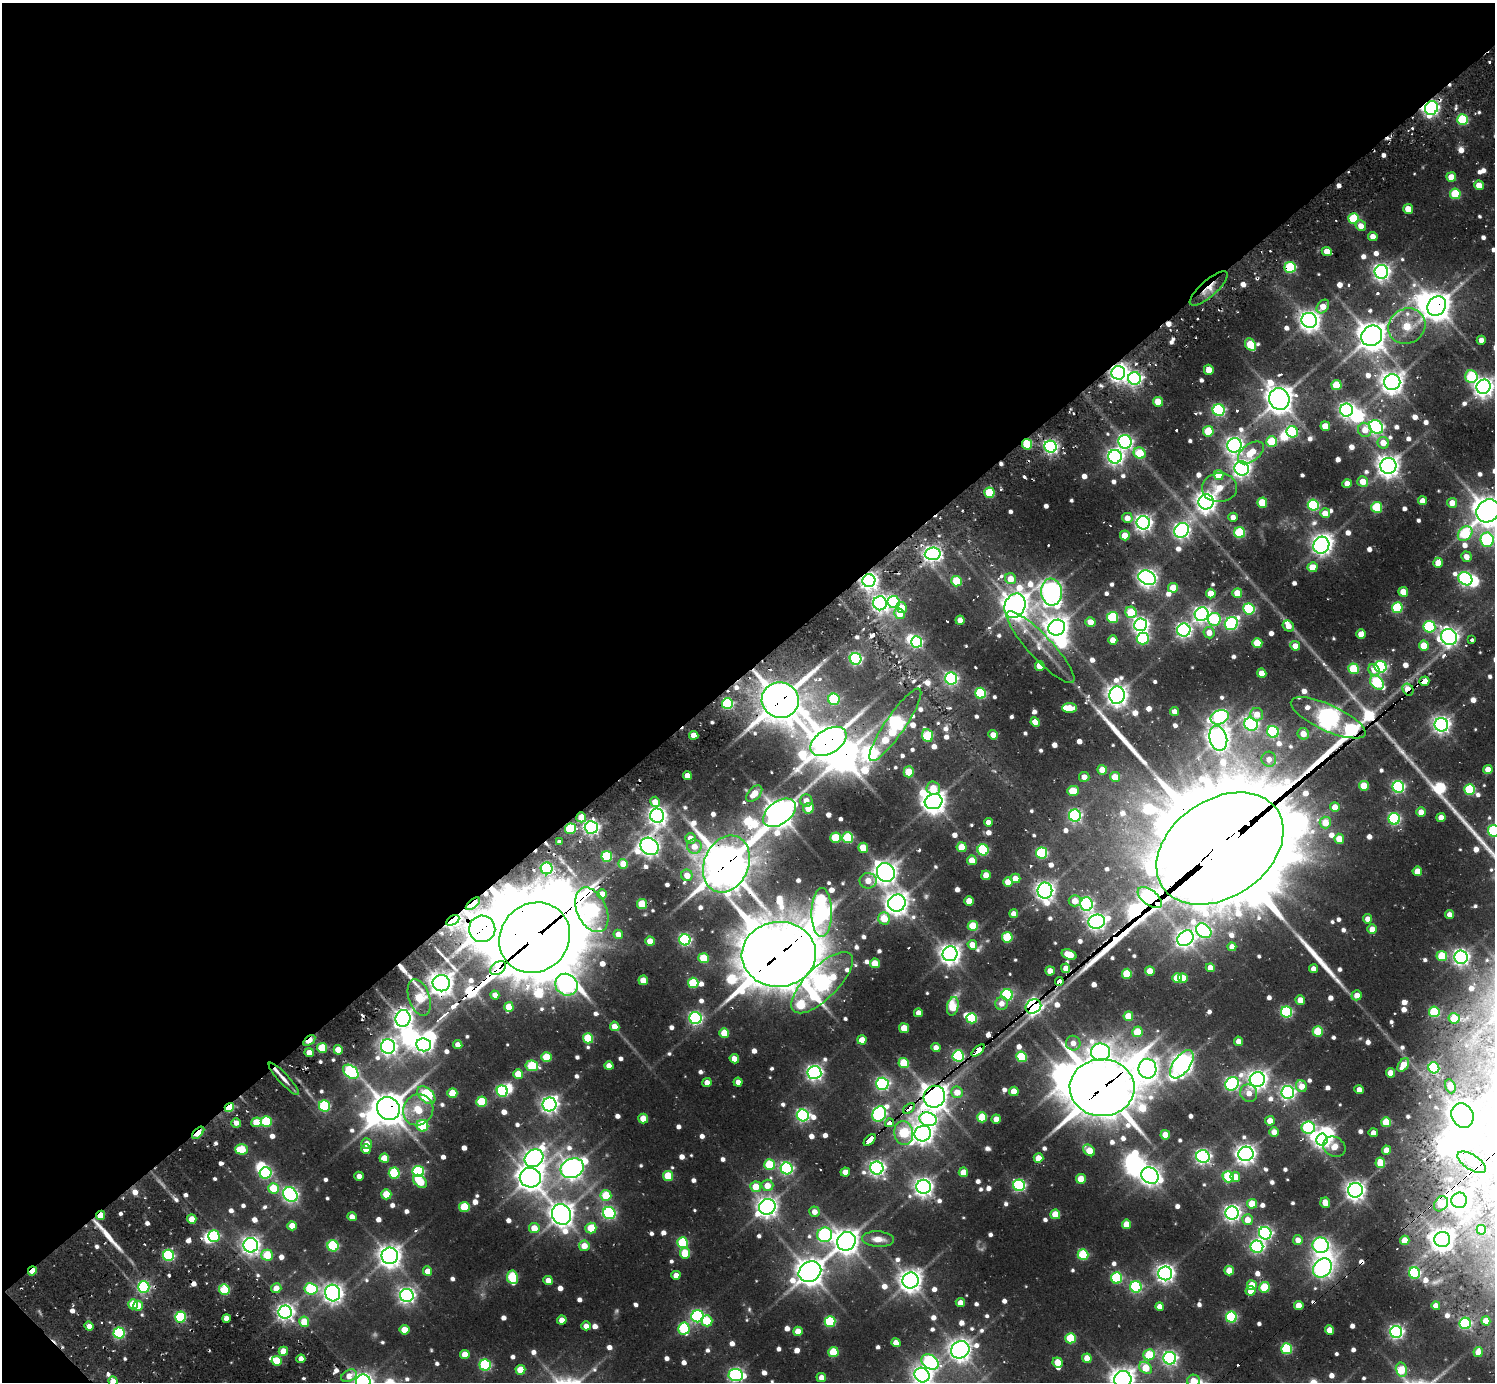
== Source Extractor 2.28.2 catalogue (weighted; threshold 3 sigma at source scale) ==
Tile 5 of 4 x 4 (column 1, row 2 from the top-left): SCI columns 1-1493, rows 3091-4470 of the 6148 x 6134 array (HDU 1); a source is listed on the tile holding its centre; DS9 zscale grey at full resolution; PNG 1497 x 1384 px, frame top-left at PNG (2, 3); each listed source drawn as its Kron ellipse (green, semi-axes under 4 px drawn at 4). Shown black and unused: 49% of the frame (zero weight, under 2 of 3 exposures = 7% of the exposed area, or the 3 px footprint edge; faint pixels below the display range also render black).
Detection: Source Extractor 2.28.2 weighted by HDU 2 'WHT'; one run over the whole footprint, this tile lists its part. Background 0.137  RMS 0.01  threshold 0.0468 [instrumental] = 3 sigma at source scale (4.5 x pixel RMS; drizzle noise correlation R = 1.50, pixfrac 1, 0.05/0.05 arcsec/px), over >= 5 px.
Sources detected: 967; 9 too faint to see at this stretch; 30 inside a brighter object's white glare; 18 cosmic-ray / hot-pixel residue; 5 long thin detections or spike segments (spike, bleed or trail) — neither listed nor drawn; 9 inside a brighter listed object's ellipse — not listed separately; of the other 896, all 500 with FLUX_AUTO >= 10.5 (the completeness limit of this list) listed and drawn (396 fainter detections not listed), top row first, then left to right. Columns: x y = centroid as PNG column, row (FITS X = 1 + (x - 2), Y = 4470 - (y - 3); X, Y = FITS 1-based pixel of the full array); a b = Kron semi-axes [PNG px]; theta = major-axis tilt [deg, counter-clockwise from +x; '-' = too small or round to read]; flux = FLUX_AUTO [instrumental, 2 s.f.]
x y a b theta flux
1431 108 7 6 - 340
1462 120 5 5 - 100
1451 177 5 4 - 23
1479 185 5 4 - 21
1455 194 5 5 - 73
1408 209 5 4 - 21
1354 218 5 5 - 83
1361 226 6 5 - 12
1373 236 5 4 - 12
1327 251 5 4 - 17
1290 267 5 5 - 110
1381 272 7 7 - 530
1209 288 24 8 41 17
1323 306 7 5 51 15
1437 306 10 8 54 1600
1309 320 8 7 - 870
1407 326 19 17 33 54
1372 336 11 10 - 1800
1481 340 4 4 - 11
1250 345 7 5 -58 49
1209 370 5 5 - 20
1118 373 7 6 - 640
1471 377 6 6 - 84
1135 378 6 6 - 350
1392 382 8 8 - 1100
1337 385 5 5 - 53
1483 387 7 7 - 880
1279 399 11 10 - 1600
1158 402 5 5 - 30
1219 410 6 6 - 220
1346 410 6 6 - 460
1325 426 5 4 - 19
1376 427 8 6 -42 360
1365 430 7 6 - 17
1208 431 5 5 - 54
1292 432 6 5 - 130
1125 442 7 6 - 330
1272 442 5 5 - 62
1383 443 6 5 - 19
1027 444 5 5 - 70
1234 445 7 7 - 590
1051 447 6 6 - 360
1140 453 6 5 - 50
1251 453 15 8 38 35
1115 457 7 6 - 510
1388 466 8 8 - 1000
1242 468 7 7 - 580
1218 475 5 5 - 32
1363 481 5 5 - 18
1347 484 4 4 - 15
1219 488 17 14 4 28
989 493 5 5 - 66
1423 501 4 4 - 13
1206 502 7 7 - 920
1262 503 5 5 - 44
1452 503 5 5 - 15
1313 505 5 5 - 160
1377 507 5 5 - 77
1488 511 12 11 - 2000
1325 513 5 5 - 16
1233 517 4 4 - 11
1127 518 5 5 - 12
1143 523 6 6 - 580
1182 530 8 7 - 490
1240 532 5 5 - 100
1465 534 8 6 47 83
1125 535 5 5 - 21
1487 540 7 6 - 160
1321 545 8 8 - 730
933 554 8 6 2 520
1466 557 5 5 - 11
1438 563 5 4 - 19
1312 567 5 5 - 24
1147 578 9 6 -24 720
1011 579 5 5 - 20
1465 579 7 6 - 270
869 581 6 6 - 630
956 581 5 5 - 55
1173 588 5 5 - 28
1051 592 13 10 -82 810
1403 592 5 4 - 21
1211 593 5 5 - 25
1237 593 5 5 - 29
893 602 6 6 - 140
880 603 7 6 - 520
1015 606 12 10 66 1500
901 608 5 5 - 23
1397 608 5 5 - 95
1249 609 5 5 - 140
1131 612 6 5 - 57
899 614 5 5 - 20
1202 614 7 6 - 520
1113 617 5 5 - 100
1214 619 6 6 - 87
960 620 4 4 - 14
1090 622 5 4 - 15
1231 624 7 6 - 210
1141 625 6 6 - 480
1288 626 6 5 - 11
1429 627 6 5 - 130
1057 628 8 7 - 1100
1184 630 6 6 - 390
1209 633 6 5 - 14
1361 634 5 4 - 19
1449 637 8 8 - 590
1143 638 6 6 - 130
1113 640 4 4 - 17
1472 640 3 3 - 120
917 642 6 5 - 200
1257 643 5 5 - 39
1424 645 5 5 - 30
1295 646 5 4 - 15
1040 647 48 12 -47 26
856 659 6 5 - 240
1040 666 5 5 - 24
1381 667 6 6 - 210
1354 669 5 5 - 75
1374 670 6 5 - 11
1262 673 5 4 - 18
951 679 6 6 - 270
1424 681 5 4 - 23
1377 683 8 6 -43 120
1408 689 6 5 - 28
981 693 5 5 - 120
1117 695 9 7 85 930
834 699 6 5 - 100
780 700 18 17 - 3300
727 703 5 5 - 140
1070 708 7 5 -1 19
1175 711 4 4 - 11
1257 714 6 6 - 14
1220 717 9 7 24 310
1328 718 41 13 -24 1300
1035 722 5 4 - 17
1251 724 7 6 - 270
895 725 43 10 55 450
1441 725 7 6 - 570
1273 732 6 5 - 170
1303 734 6 5 - 16
694 735 5 4 - 16
993 735 5 4 - 13
927 736 6 5 - 90
1218 738 12 8 -75 1000
828 741 20 12 32 2600
1269 759 7 7 - 12
1488 769 4 4 - 17
1102 770 5 5 - 21
909 772 5 5 - 40
687 775 4 4 - 13
1084 777 5 5 - 11
1115 777 5 5 - 21
1364 786 5 5 - 37
1398 787 6 6 - 230
933 788 6 6 - 24
1470 789 5 5 - 90
1073 791 6 5 - 32
754 794 10 6 46 20
806 800 6 6 - 12
655 802 5 5 - 15
934 802 9 7 15 1200
1335 807 5 4 - 17
808 808 5 5 - 27
1421 812 5 4 - 16
780 813 19 11 35 1800
657 816 7 7 - 660
1075 816 6 6 - 210
581 817 5 5 - 16
1441 818 4 4 - 13
1394 819 6 5 - 180
988 822 4 4 - 11
1325 822 6 5 - 23
591 827 7 6 - 400
571 829 5 5 - 99
1494 831 6 5 - 110
690 838 5 5 - 12
835 838 5 5 - 64
848 838 5 5 - 84
1339 839 5 5 - 26
559 842 4 3 - 12
649 846 10 8 -36 780
694 846 7 7 - 13
962 847 5 5 - 39
863 848 5 5 - 32
1220 848 69 49 34 48000
983 850 6 5 - 110
1042 853 5 5 - 130
607 856 5 5 - 89
972 860 5 4 - 20
623 864 5 5 - 17
726 864 29 22 68 3700
547 868 6 6 - 130
1417 871 4 4 - 21
886 873 9 8 - 1000
687 875 6 5 - 12
986 875 5 4 - 24
1015 878 5 4 - 15
868 881 8 8 - 19
1008 882 5 5 - 27
1045 891 8 7 - 790
602 894 5 5 - 13
1150 898 14 7 -38 1400
969 901 5 4 - 23
1075 901 6 5 - 15
897 903 9 8 - 1100
473 904 8 4 39 58
642 904 5 5 - 53
1086 904 7 6 - 300
592 910 23 14 -65 320
822 913 24 10 90 460
1014 914 4 4 - 12
1450 914 4 4 - 12
884 918 6 5 - 31
1368 919 4 4 - 12
453 920 7 4 30 310
1097 922 8 7 - 570
973 926 5 5 - 44
482 929 13 13 - 2100
1372 929 5 4 - 17
1204 931 8 6 -41 280
618 934 5 4 - 11
1007 937 5 5 - 81
535 938 37 34 43 13000
1185 938 9 7 41 610
685 940 6 5 - 210
650 941 5 4 - 21
972 945 5 4 - 16
1232 947 4 4 - 10
779 954 37 32 4 6900
950 954 7 7 - 970
1069 955 8 5 -19 31
1442 956 5 5 - 56
1461 957 6 6 - 510
704 958 5 5 - 44
875 963 5 5 - 29
498 968 8 6 37 260
1066 968 5 4 - 10
1210 968 4 4 - 11
1313 969 4 4 - 11
1050 971 4 4 - 15
1150 971 5 4 - 22
1127 974 5 5 - 56
1177 978 5 5 - 29
1183 978 5 5 - 25
643 980 5 4 - 25
1059 981 4 3 - 380
441 983 8 8 - 1100
693 983 5 5 - 74
822 983 40 16 45 650
566 985 11 10 - 560
495 995 4 4 - 12
1007 995 6 5 - 140
1357 995 5 5 - 13
419 997 19 10 -72 58
1300 1000 4 4 - 17
1002 1004 6 6 - 11
953 1006 9 5 79 56
1033 1006 8 6 32 550
509 1007 5 5 - 24
1287 1012 5 5 - 160
1434 1012 5 5 - 92
918 1013 4 4 - 14
1128 1016 5 5 - 33
403 1018 8 7 - 690
695 1018 6 6 - 280
972 1018 5 5 - 90
1454 1018 5 5 - 36
615 1026 5 4 - 14
904 1028 5 4 - 30
1318 1031 5 5 - 63
1137 1032 5 5 - 39
724 1033 5 5 - 37
588 1038 5 5 - 66
309 1040 7 3 35 42
862 1040 4 4 - 15
1238 1041 4 4 - 12
1073 1043 7 7 - 11
424 1045 7 6 - 430
458 1045 4 4 - 11
388 1046 7 7 - 540
322 1048 5 5 - 58
936 1048 4 4 - 11
338 1050 5 4 - 27
978 1050 8 3 42 850
1101 1052 9 8 - 570
309 1053 4 4 - 14
958 1056 5 5 - 160
546 1057 5 5 - 48
1021 1057 5 5 - 89
734 1059 5 4 - 13
904 1063 5 5 - 50
1182 1064 16 8 54 940
1403 1065 8 4 57 19
532 1066 6 5 - 69
609 1066 4 4 - 13
1434 1068 5 5 - 110
1147 1069 10 9 - 890
351 1072 9 6 -36 220
814 1072 7 6 - 470
1390 1073 4 4 - 20
518 1074 5 5 - 26
284 1079 21 5 -47 11
1257 1079 8 7 - 790
738 1082 4 4 - 11
707 1083 4 4 - 12
882 1084 6 6 - 270
1232 1084 7 6 - 280
1301 1086 6 5 - 17
1450 1086 7 5 -70 12
1102 1088 32 28 0 5200
1359 1090 4 4 - 11
502 1091 6 5 - 150
1014 1091 5 4 - 24
957 1092 6 6 - 20
1288 1092 6 6 - 350
452 1093 5 5 - 38
1249 1093 9 8 - 14
426 1095 11 6 -45 150
934 1097 11 10 - 1400
482 1102 5 5 - 73
549 1104 7 7 - 560
325 1106 6 5 - 130
229 1107 5 4 - 61
388 1108 12 11 - 2200
909 1109 7 4 36 25
418 1110 16 14 53 43
879 1114 8 6 60 290
803 1115 6 6 - 280
1462 1116 13 10 -64 1500
982 1117 5 5 - 56
643 1119 5 4 - 27
928 1119 9 6 -17 380
996 1119 4 4 - 15
266 1121 5 5 - 88
1270 1121 5 4 - 18
257 1122 5 5 - 29
1386 1122 5 5 - 49
236 1123 5 4 - 11
889 1123 4 4 - 160
422 1126 6 5 - 100
1308 1128 6 6 - 160
1274 1132 5 4 - 14
198 1133 7 4 43 63
904 1133 12 9 -79 79
1373 1133 4 4 - 12
923 1134 8 7 - 850
1165 1135 5 4 - 19
870 1140 7 3 43 140
1322 1140 6 6 - 420
367 1143 5 5 - 11
1334 1147 12 9 -31 21
241 1149 6 5 - 50
366 1149 5 4 - 14
1089 1150 7 5 -43 27
1386 1150 4 4 - 19
1246 1154 8 7 - 760
1203 1156 7 6 - 400
384 1158 5 4 - 24
534 1158 10 8 36 780
1038 1158 5 4 - 25
1472 1162 16 7 -32 11
1380 1163 5 5 - 40
770 1165 5 5 - 72
572 1168 12 9 25 990
787 1168 6 6 - 250
877 1168 6 6 - 450
418 1172 6 5 - 160
845 1172 5 4 - 13
963 1172 4 4 - 20
266 1173 6 5 - 160
394 1173 5 5 - 100
359 1176 5 4 - 11
668 1176 5 5 - 48
1150 1176 9 7 -37 730
1228 1177 5 5 - 85
1235 1177 5 4 - 15
530 1178 10 10 - 1300
1081 1179 5 5 - 32
420 1181 8 5 -44 46
767 1185 6 5 - 19
1019 1185 6 5 - 200
756 1187 5 5 - 25
924 1187 7 7 - 730
273 1188 5 5 - 44
1355 1190 7 7 - 800
386 1194 5 5 - 40
290 1195 8 6 -48 390
606 1195 5 5 - 56
1459 1200 8 7 - 810
1325 1203 5 5 - 19
1252 1204 5 5 - 38
1441 1204 8 6 52 31
464 1207 5 5 - 60
767 1207 8 7 - 880
814 1212 5 5 - 11
609 1213 6 6 - 220
1232 1213 6 6 - 500
562 1214 11 9 -62 1200
1055 1214 5 5 - 29
100 1215 5 4 - 17
352 1217 5 4 - 12
192 1219 5 4 - 19
1247 1220 5 5 - 19
1127 1224 5 4 - 26
292 1226 5 4 - 17
534 1228 5 5 - 22
591 1228 5 5 - 41
1481 1230 5 4 - 27
1265 1233 6 6 - 320
825 1235 7 7 - 220
214 1236 6 5 - 96
878 1239 16 7 -4 15
1442 1239 8 7 - 1100
1298 1240 5 5 - 11
1405 1240 5 4 - 20
846 1241 9 8 - 1200
682 1243 5 5 - 90
251 1245 7 7 - 640
1320 1245 8 7 - 380
333 1246 5 5 - 130
584 1246 5 5 - 19
1257 1247 6 6 - 270
685 1253 5 5 - 44
168 1255 5 5 - 150
267 1255 6 5 - 54
1083 1255 5 5 - 91
390 1256 8 8 - 1100
1322 1268 10 8 48 600
32 1271 5 3 - 25
427 1271 4 4 - 14
1229 1271 5 4 - 23
810 1272 12 9 33 1500
1165 1273 7 7 - 670
1414 1273 6 5 - 140
676 1275 4 4 - 12
512 1277 7 5 -81 91
1117 1278 5 5 - 120
548 1280 4 4 - 12
910 1281 8 8 - 1100
1252 1285 5 5 - 31
144 1287 6 5 - 180
1136 1287 6 5 - 170
1264 1287 5 5 - 59
276 1288 5 5 - 13
224 1289 5 5 - 88
311 1289 6 6 - 130
1251 1291 5 5 - 13
333 1293 8 7 - 770
407 1295 7 6 - 510
960 1303 4 4 - 13
133 1304 5 4 - 33
1299 1305 4 4 - 18
138 1306 5 4 - 28
1436 1306 4 4 - 12
1160 1307 4 4 - 12
285 1312 6 6 - 550
697 1316 6 6 - 240
181 1317 5 5 - 130
1231 1317 5 5 - 140
226 1318 4 4 - 11
562 1320 4 4 - 14
707 1321 5 5 - 52
830 1321 5 5 - 110
1486 1321 4 4 - 19
304 1322 5 5 - 30
1465 1323 6 5 - 130
89 1326 5 4 - 12
586 1326 4 4 - 11
684 1329 6 6 - 100
404 1330 5 4 - 26
1329 1330 4 4 - 19
798 1331 5 4 - 23
1396 1332 6 6 - 330
119 1333 5 5 - 150
1071 1338 5 5 - 71
896 1342 4 4 - 13
1287 1349 5 5 - 110
960 1350 9 8 - 990
283 1351 5 4 - 27
833 1352 5 5 - 58
1478 1352 5 4 - 18
465 1355 5 4 - 21
1149 1355 6 5 - 56
1087 1358 4 4 - 20
1170 1358 6 6 - 350
301 1359 4 4 - 12
277 1361 5 5 - 37
930 1362 9 7 -31 230
1058 1362 5 5 - 25
485 1365 5 5 - 130
1146 1368 7 5 -39 35
520 1370 5 5 - 29
1401 1370 7 5 -76 46
736 1375 7 6 - 310
922 1375 8 7 - 720
349 1376 8 5 28 14
821 1377 5 4 - 12
1123 1379 8 8 - 1100
113 1381 5 4 - 17
363 1381 7 7 - 630
1193 1381 6 6 - 16
Overlapping masked pixels (flux is a lower limit): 51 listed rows (the first 20) at x y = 1431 108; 1290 267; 1209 288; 1437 306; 1118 373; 1292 432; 1027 444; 869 581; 1051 592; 1015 606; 1424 681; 1408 689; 780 700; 1328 718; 895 725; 828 741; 581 817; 571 829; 1220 848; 726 864
Isophote crosses this tile's border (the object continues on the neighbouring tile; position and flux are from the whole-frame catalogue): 9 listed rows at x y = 1483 387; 1488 511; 1494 831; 1462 1116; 922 1375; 1123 1379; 113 1381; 363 1381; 1193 1381
Unlisted compact peaks at least as high as the median listed source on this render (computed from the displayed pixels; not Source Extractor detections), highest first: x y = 1436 789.